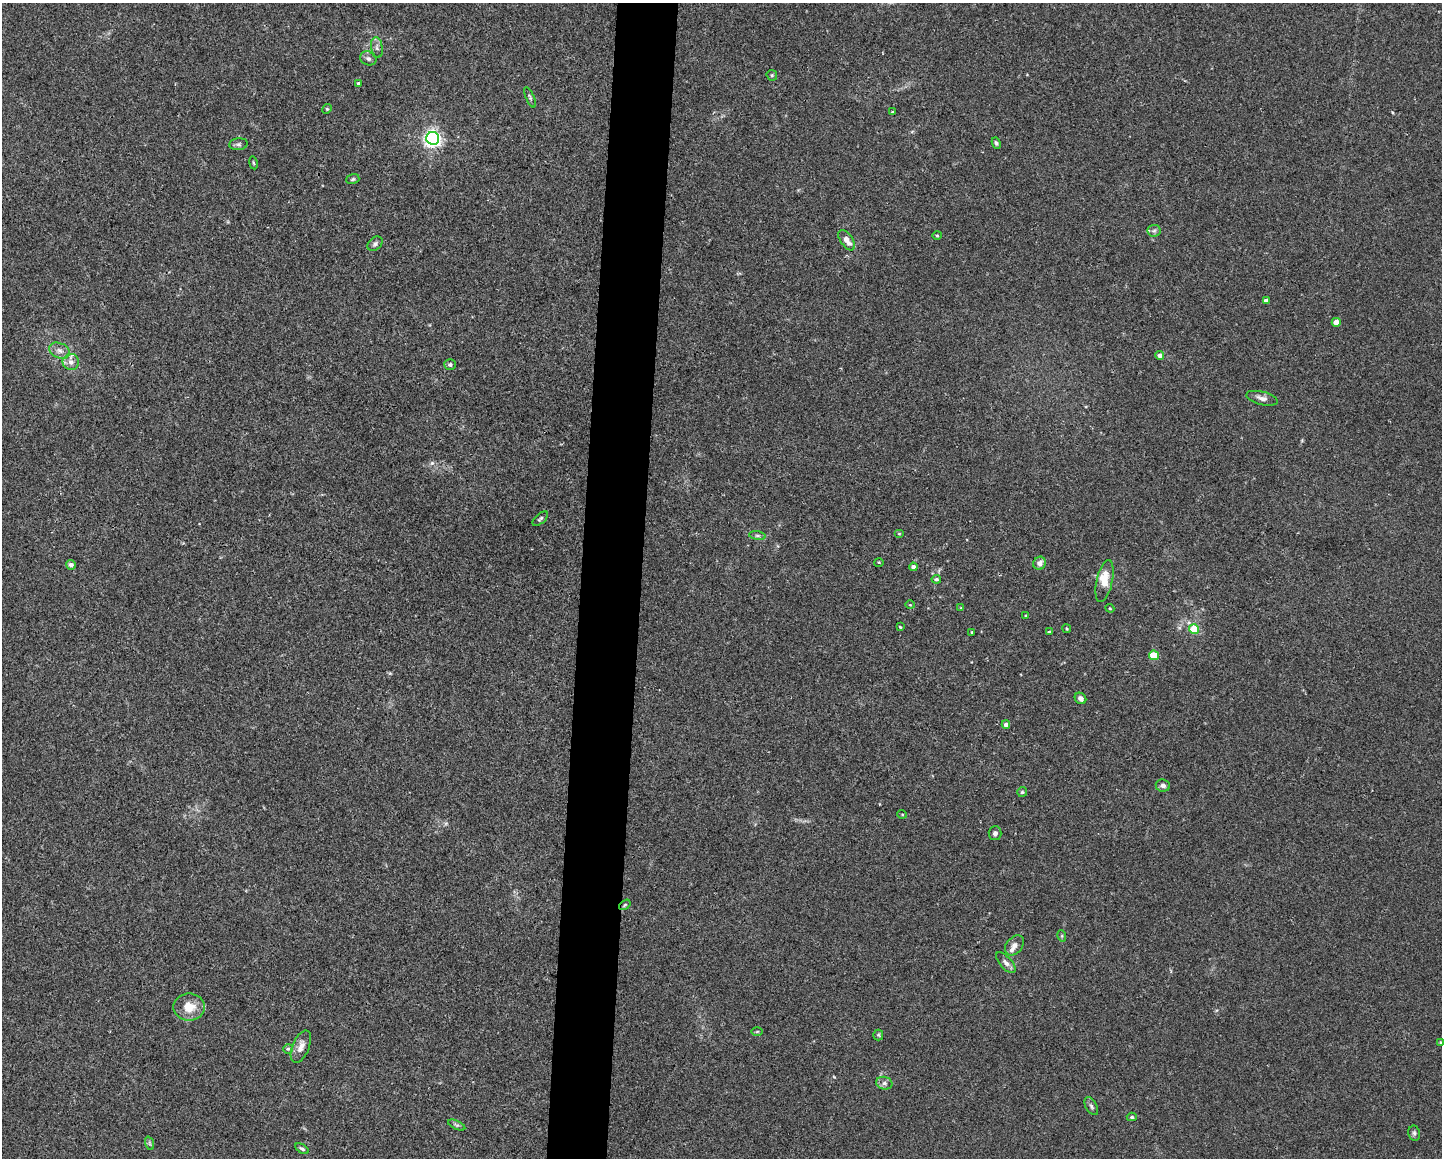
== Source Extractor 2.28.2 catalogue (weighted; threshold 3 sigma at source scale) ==
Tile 8 of 3 x 4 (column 2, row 3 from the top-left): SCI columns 1661-3100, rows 1157-2312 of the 4647 x 4626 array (HDU 1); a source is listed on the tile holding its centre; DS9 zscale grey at full resolution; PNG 1444 x 1160 px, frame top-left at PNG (2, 3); each listed source drawn as its Kron ellipse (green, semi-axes under 4 px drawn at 4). Shown black and unused: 4% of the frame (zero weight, under 2 of 3 exposures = <1% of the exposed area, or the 3 px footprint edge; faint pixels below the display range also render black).
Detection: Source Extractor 2.28.2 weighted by HDU 2 'WHT'; one run over the whole footprint, this tile lists its part. Background 0.0671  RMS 0.0056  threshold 0.0253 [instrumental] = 3 sigma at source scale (4.5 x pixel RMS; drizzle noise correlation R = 1.50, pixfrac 1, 0.05/0.05 arcsec/px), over >= 5 px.
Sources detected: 69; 4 inside a brighter listed object's ellipse — not listed separately; the other 65 listed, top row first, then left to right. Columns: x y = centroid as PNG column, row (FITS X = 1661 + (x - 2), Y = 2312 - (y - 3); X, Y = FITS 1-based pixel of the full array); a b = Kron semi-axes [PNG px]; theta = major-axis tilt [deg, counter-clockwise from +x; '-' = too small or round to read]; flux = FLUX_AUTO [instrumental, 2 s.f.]
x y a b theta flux
377 48 10 6 -82 1.9
368 58 8 6 -23 1.7
772 75 5 5 - 0.76
359 83 3 3 - 2
530 97 11 3 -67 1
327 109 5 4 - 0.72
893 112 3 3 - 1
433 138 6 6 - 220
996 143 6 4 -63 1.1
238 144 9 6 7 1.4
253 163 6 3 -80 0.64
353 179 7 5 17 0.86
1154 231 6 6 - 1.2
937 235 4 4 - 0.62
847 240 11 6 -55 4.9
375 244 8 6 42 1.5
1266 301 4 4 - 2.3
1336 322 4 4 - 5.4
60 351 11 7 -24 3
1160 355 4 4 - 2.2
71 362 8 8 - 2.6
450 365 6 5 - 1.3
1262 398 16 6 -15 2.9
540 519 9 5 40 1.1
899 534 5 3 - 0.5
757 536 8 4 -8 1.1
879 562 5 3 - 0.5
1040 563 6 6 - 3.3
71 565 5 4 - 2.1
913 567 4 4 - 2.2
936 579 5 4 - 0.9
1105 581 21 8 77 8.1
910 605 5 3 - 0.49
961 608 4 3 - 0.47
1110 608 4 4 - 0.63
1026 616 4 3 - 0.93
900 627 3 2 - 0.57
1067 629 4 3 - 0.52
1194 629 5 5 - 14
972 632 3 2 - 0.46
1049 632 3 3 - 0.74
1154 655 5 4 - 16
1080 698 6 5 - 1.9
1006 725 4 4 - 2.2
1163 785 7 6 - 1.9
1022 792 5 5 - 0.86
902 814 5 3 - 0.48
995 833 7 6 - 1.5
625 905 6 4 37 0.77
1062 936 6 3 -73 0.69
1014 945 11 8 51 3
1006 963 13 6 -48 2.4
189 1007 16 13 0 9.9
757 1032 5 3 - 0.54
878 1035 5 5 - 0.73
1441 1042 4 3 - 0.55
301 1047 17 8 67 4.6
288 1049 5 5 - 0.9
884 1083 8 6 -13 1.9
1091 1106 10 5 -61 1.4
1132 1117 5 4 - 0.87
457 1125 9 4 -25 1.1
1414 1133 7 6 - 1.2
149 1143 7 4 -71 0.84
302 1149 7 4 -31 1.1
Overlapping masked pixels (flux is a lower limit): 1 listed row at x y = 625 905
Isophote crosses this tile's border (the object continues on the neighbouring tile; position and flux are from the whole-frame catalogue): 1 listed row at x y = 1441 1042